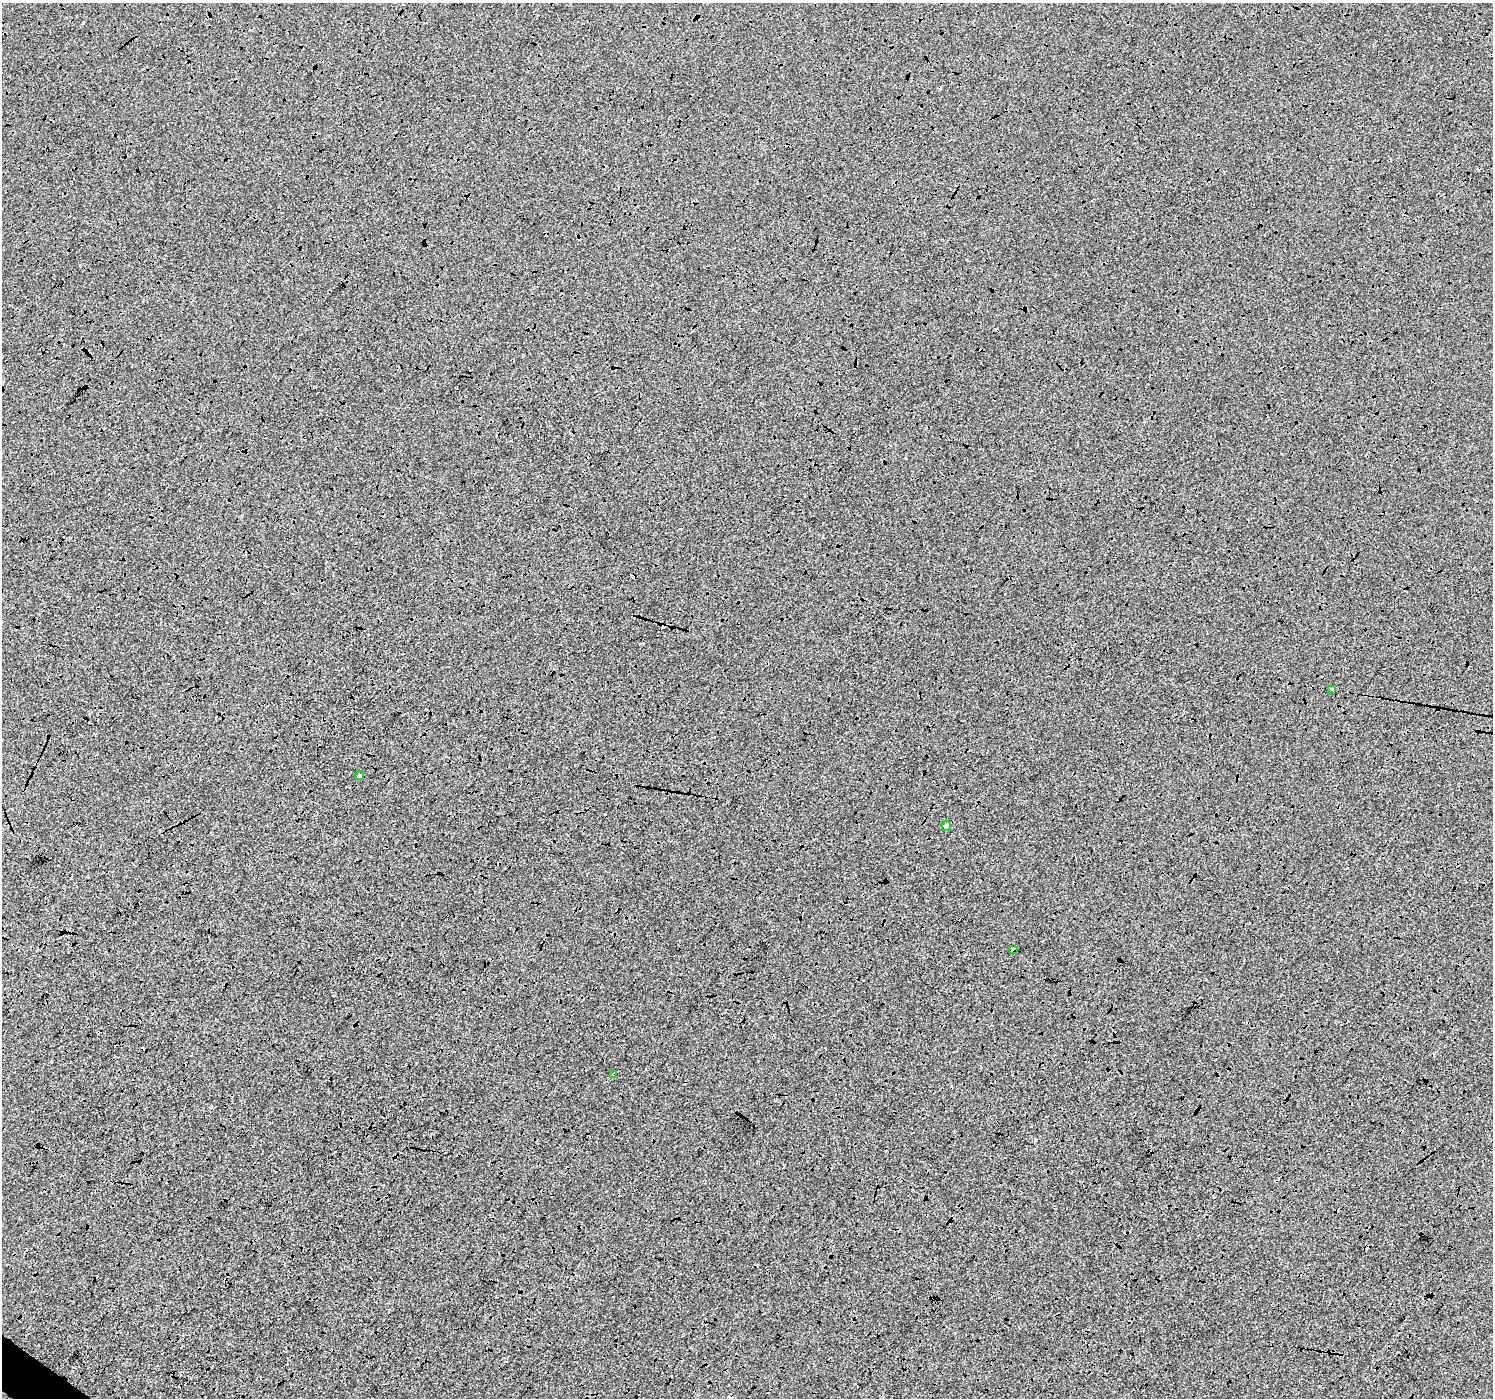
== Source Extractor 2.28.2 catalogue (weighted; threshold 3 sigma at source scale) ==
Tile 7 of 4 x 4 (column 3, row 2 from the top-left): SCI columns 2984-4474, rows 2972-4367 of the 5973 x 6010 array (HDU 1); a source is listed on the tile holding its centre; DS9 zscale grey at full resolution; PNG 1495 x 1400 px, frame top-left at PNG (2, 3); each listed source drawn as its Kron ellipse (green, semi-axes under 4 px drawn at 4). Shown black and unused: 1% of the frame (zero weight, under 3 of 4 exposures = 2% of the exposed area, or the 3 px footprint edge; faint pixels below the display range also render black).
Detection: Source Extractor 2.28.2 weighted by HDU 2 'WHT'; one run over the whole footprint, this tile lists its part. Background -0.00333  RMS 0.0066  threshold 0.0298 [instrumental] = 3 sigma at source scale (4.5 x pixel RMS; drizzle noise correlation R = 1.50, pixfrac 1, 0.0396/0.0396 arcsec/px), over >= 5 px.
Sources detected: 10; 5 cosmic-ray / hot-pixel residue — neither listed nor drawn; the other 5 listed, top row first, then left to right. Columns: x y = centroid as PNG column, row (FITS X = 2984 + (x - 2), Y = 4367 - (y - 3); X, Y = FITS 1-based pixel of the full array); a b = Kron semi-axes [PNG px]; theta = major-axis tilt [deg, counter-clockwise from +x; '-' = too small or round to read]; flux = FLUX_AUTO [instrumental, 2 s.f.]
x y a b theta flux
1332 689 4 3 - 5
360 776 5 4 - 1.2
946 826 5 4 - 2.7
1013 950 4 3 - 3.3
614 1074 4 4 - 1.8
Overlapping masked pixels (flux is a lower limit): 2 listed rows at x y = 1013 950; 614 1074